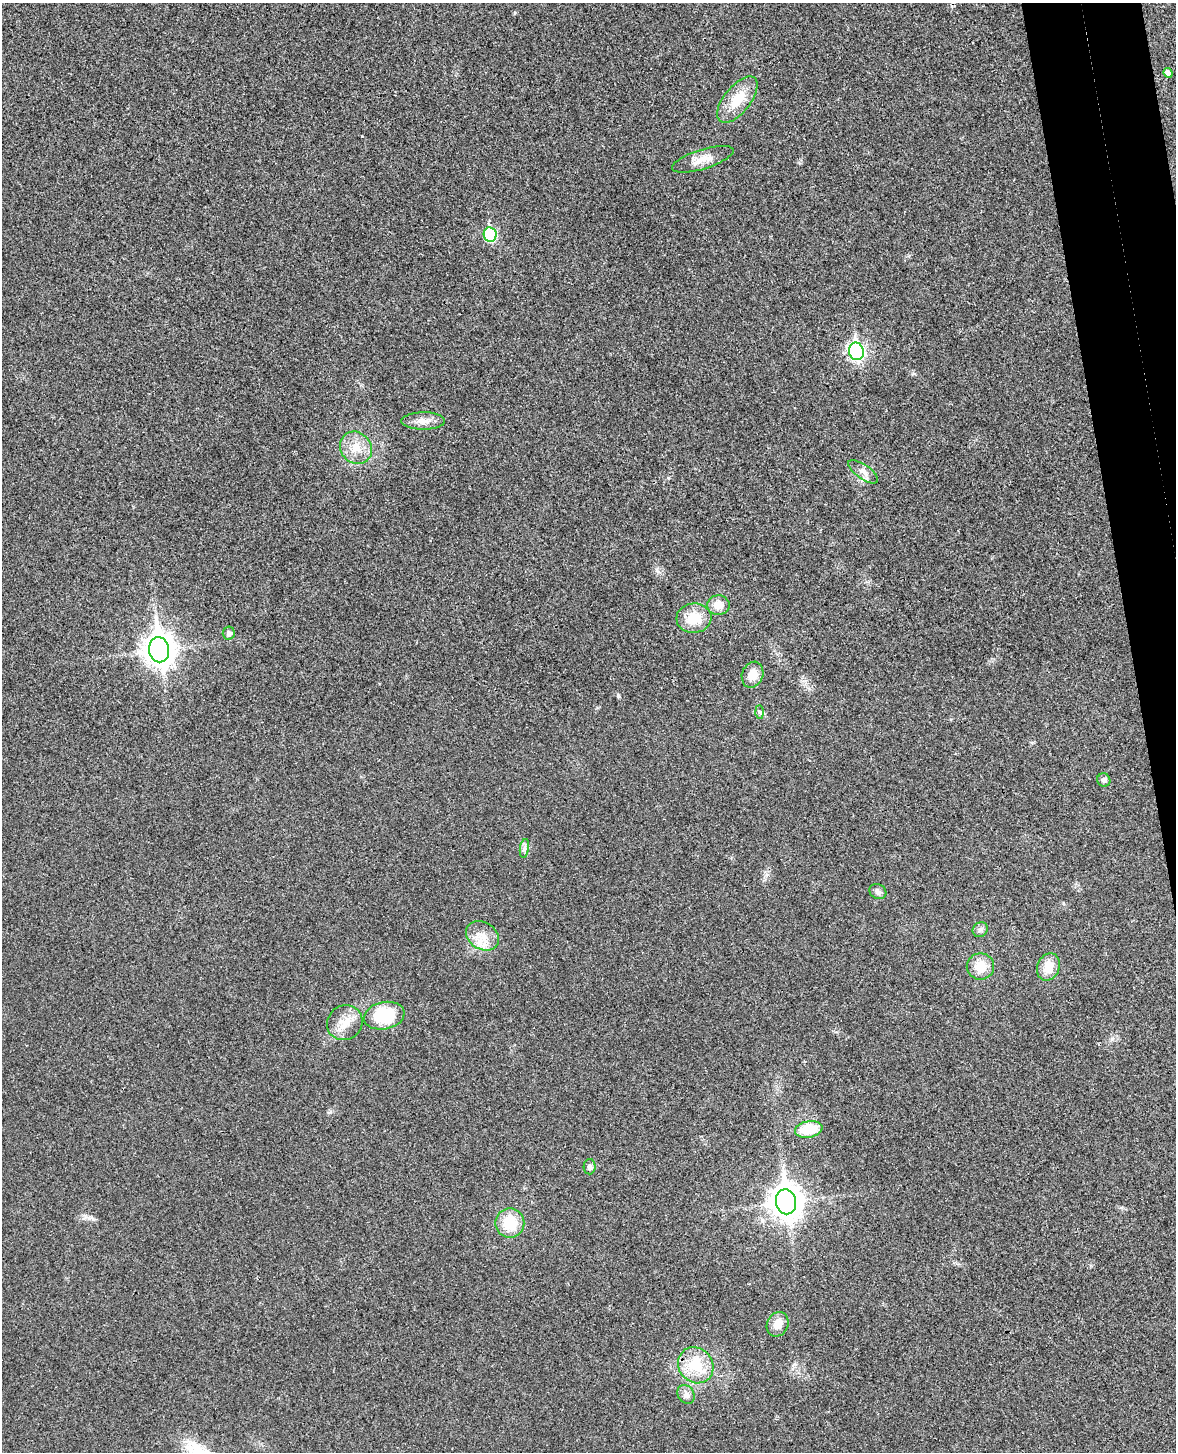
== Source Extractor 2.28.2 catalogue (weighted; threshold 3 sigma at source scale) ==
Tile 6 of 4 x 3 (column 2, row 2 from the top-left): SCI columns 1231-2404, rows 1594-3043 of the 4811 x 4744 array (HDU 1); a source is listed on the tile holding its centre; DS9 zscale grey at full resolution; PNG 1178 x 1454 px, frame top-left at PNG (2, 3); each listed source drawn as its Kron ellipse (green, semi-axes under 4 px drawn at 4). Shown black and unused: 4% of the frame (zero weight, under 3 of 4 exposures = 6% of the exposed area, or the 3 px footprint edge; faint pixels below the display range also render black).
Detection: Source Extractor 2.28.2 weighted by HDU 2 'WHT'; one run over the whole footprint, this tile lists its part. Background 0.0202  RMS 0.0063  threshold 0.0282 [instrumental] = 3 sigma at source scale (4.5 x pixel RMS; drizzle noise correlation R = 1.50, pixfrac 1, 0.05/0.05 arcsec/px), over >= 5 px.
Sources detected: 30; all 30 listed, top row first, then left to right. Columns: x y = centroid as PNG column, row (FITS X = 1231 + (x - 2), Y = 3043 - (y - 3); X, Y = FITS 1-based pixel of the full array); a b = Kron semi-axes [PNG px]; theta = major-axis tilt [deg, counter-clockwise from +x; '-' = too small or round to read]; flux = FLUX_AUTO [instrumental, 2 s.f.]
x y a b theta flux
1168 73 5 4 - 3.7
737 100 28 13 51 16
703 159 32 9 17 7.8
490 234 7 6 - 51
856 351 9 7 -78 160
423 421 22 8 0 6.1
356 448 17 15 -46 11
863 472 17 7 -35 4
718 605 11 9 3 7.3
694 618 17 14 6 16
229 633 6 6 - 2.4
159 650 12 10 -81 850
753 675 13 10 69 8.6
759 712 6 4 -88 1.1
1104 780 7 6 - 2
524 848 9 4 81 1.8
878 892 9 7 -28 2.2
980 930 8 7 - 2.1
482 936 17 13 -31 9.7
980 966 13 13 - 12
1048 967 14 11 67 10
384 1016 20 13 11 30
345 1023 18 17 - 10
809 1129 14 8 11 19
589 1167 7 6 - 2.2
786 1202 12 10 -80 950
510 1223 15 14 - 19
778 1324 12 10 65 7.4
696 1365 19 17 -49 20
686 1394 10 8 -57 3
Unlisted compact peaks at least as high as the median listed source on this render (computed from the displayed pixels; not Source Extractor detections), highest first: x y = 618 696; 515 13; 805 681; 1112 1039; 766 875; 668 478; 657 570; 89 1218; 330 1112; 914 374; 1122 1208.